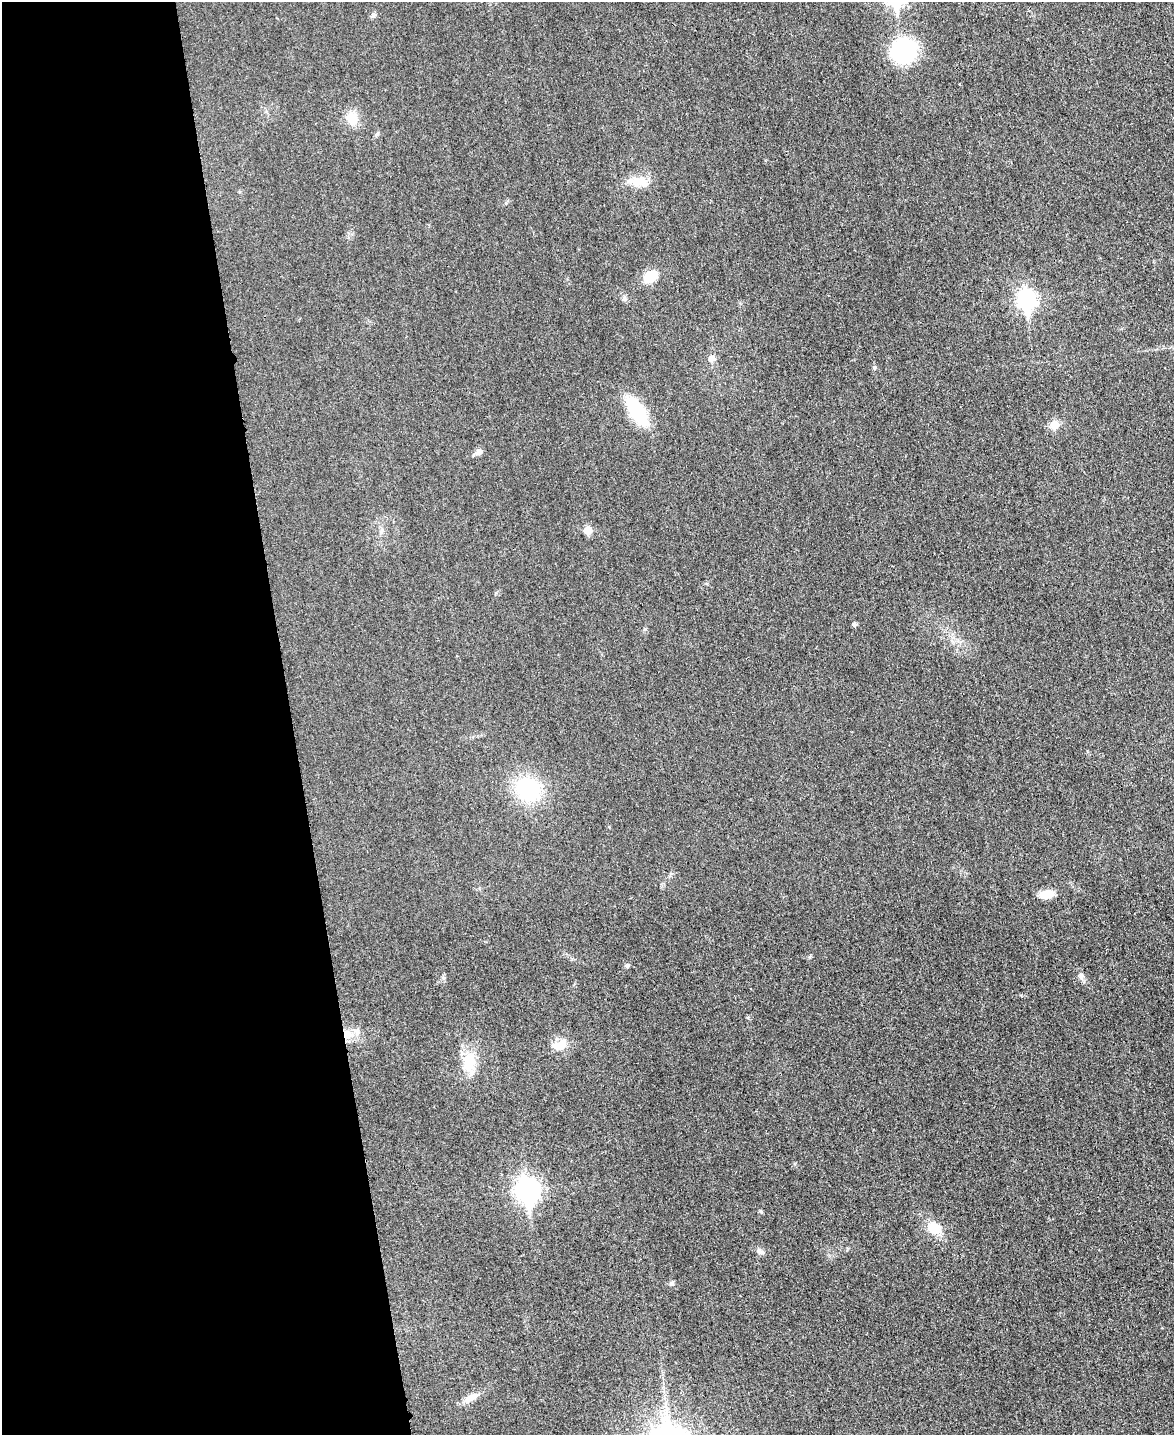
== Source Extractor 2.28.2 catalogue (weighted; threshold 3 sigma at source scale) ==
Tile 5 of 4 x 3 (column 1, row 2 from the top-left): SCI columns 15-1186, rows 1686-3118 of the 4714 x 4696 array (HDU 1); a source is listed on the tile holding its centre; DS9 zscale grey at full resolution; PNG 1176 x 1437 px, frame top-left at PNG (2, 2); no overlay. Shown black and unused: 25% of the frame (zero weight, under 3 of 4 exposures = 2% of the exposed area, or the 3 px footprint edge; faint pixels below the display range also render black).
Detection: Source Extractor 2.28.2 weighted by HDU 2 'WHT'; one run over the whole footprint, this tile lists its part. Background 0.0269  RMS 0.0049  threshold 0.0222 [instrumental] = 3 sigma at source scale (4.5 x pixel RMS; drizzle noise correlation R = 1.50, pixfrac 1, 0.05/0.05 arcsec/px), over >= 5 px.
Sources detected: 28; all 28 listed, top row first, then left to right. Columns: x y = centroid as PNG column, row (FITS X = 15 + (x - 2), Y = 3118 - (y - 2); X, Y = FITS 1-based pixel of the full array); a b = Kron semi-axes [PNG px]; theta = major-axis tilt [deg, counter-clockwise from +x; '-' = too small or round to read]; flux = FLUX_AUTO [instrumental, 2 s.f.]
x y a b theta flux
904 51 27 25 27 41
352 118 16 13 -81 7.4
377 134 9 4 53 0.85
638 182 27 11 -7 8.2
650 276 11 9 40 13
624 298 8 6 89 1.2
1027 300 9 7 -82 170
711 359 8 7 - 2.7
874 368 6 4 90 0.65
637 411 30 11 -58 35
1054 425 8 8 - 6.5
478 452 10 8 29 2
588 530 6 5 - 10
382 531 10 3 69 0.96
854 624 5 4 - 1.3
528 789 21 19 -44 45
1046 894 17 9 10 6.8
627 966 6 5 - 1
1081 976 10 6 -75 1.7
347 1034 13 10 71 5.5
560 1045 21 11 24 6.8
469 1062 25 17 -90 13
527 1190 10 8 -84 310
760 1211 6 3 -69 0.59
934 1228 16 12 -33 9.7
760 1252 11 6 -21 1.8
671 1284 6 6 - 1
471 1397 22 9 29 4.7
Overlapping masked pixels (flux is a lower limit): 1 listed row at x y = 347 1034
Unlisted compact peaks at least as high as the median listed source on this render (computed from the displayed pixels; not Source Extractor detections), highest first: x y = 443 978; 810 957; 748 1018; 645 629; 373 16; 506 203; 1021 995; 496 593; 1087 751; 609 827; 795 1164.